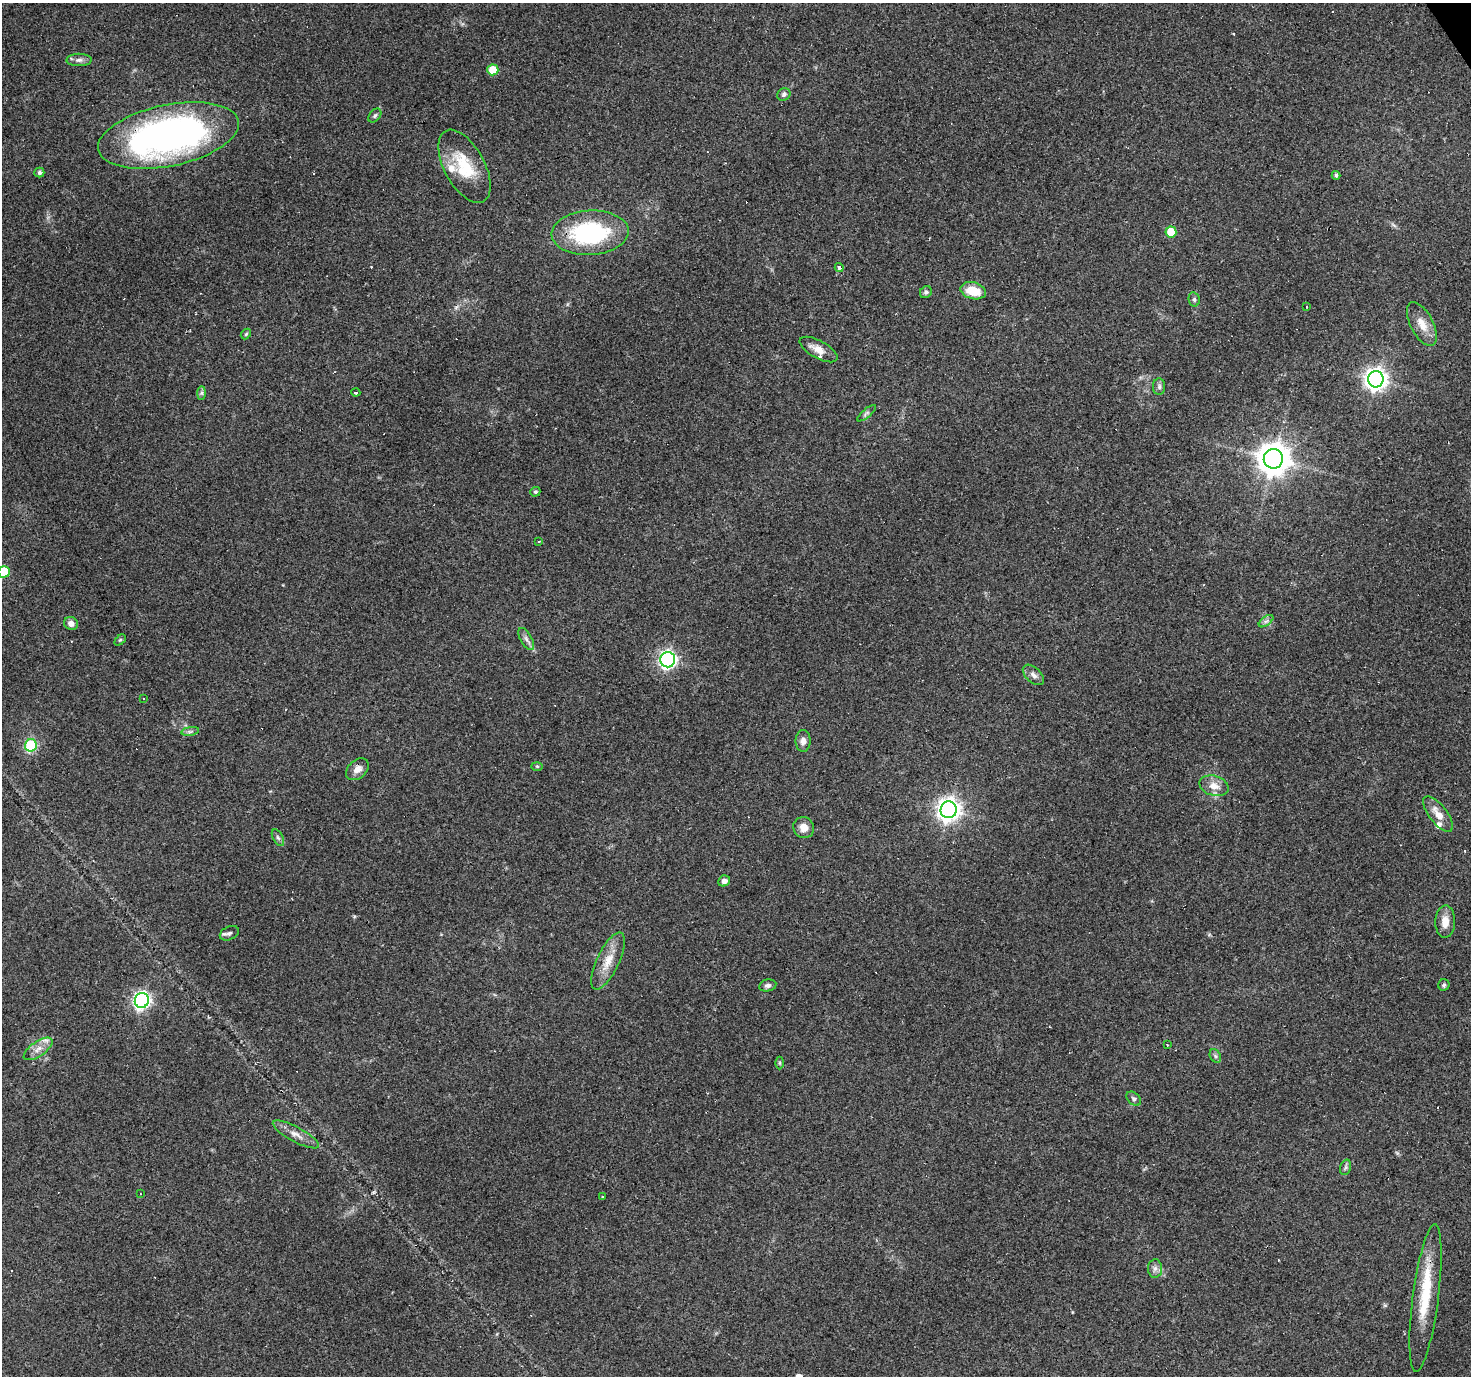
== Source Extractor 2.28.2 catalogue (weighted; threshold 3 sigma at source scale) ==
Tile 10 of 4 x 4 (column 2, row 3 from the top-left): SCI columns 1469-2937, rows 1549-2922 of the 5874 x 5782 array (HDU 1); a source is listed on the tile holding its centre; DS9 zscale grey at full resolution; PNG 1473 x 1378 px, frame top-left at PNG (2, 3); each listed source drawn as its Kron ellipse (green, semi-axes under 4 px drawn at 4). Shown black and unused: <1% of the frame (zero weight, under 3 of 4 exposures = <1% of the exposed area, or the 3 px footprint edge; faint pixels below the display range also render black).
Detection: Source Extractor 2.28.2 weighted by HDU 2 'WHT'; one run over the whole footprint, this tile lists its part. Background 0.256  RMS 0.0082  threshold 0.0369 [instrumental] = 3 sigma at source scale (4.5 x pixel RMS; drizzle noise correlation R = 1.50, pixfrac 1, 0.0396/0.0396 arcsec/px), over >= 5 px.
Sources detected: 88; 22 cosmic-ray / hot-pixel residue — neither listed nor drawn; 4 inside a brighter listed object's ellipse — not listed separately; the other 62 listed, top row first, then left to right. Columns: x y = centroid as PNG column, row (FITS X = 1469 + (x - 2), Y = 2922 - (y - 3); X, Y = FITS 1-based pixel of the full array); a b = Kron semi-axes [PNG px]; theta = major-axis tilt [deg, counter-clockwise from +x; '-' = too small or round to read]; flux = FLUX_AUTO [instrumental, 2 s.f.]
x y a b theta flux
79 60 12 6 0 3.6
493 70 5 5 - 19
784 94 7 6 - 2.3
375 116 8 5 50 1.6
168 135 72 30 12 360
464 166 40 20 -61 36
39 173 5 5 - 2.2
1336 175 4 4 - 1.9
1171 232 5 5 - 20
590 233 38 22 3 97
839 267 4 3 - 3.4
973 291 13 8 -14 19
926 292 6 5 - 1.8
1194 299 7 5 -77 1.8
1307 307 3 2 - 0.68
1422 324 24 11 -63 12
246 334 6 4 47 1.2
819 349 21 9 -29 8.6
1376 379 8 8 - 540
1159 387 8 6 90 2.4
202 393 7 4 89 1.5
356 393 4 3 - 3
867 413 12 4 39 1.8
1273 459 10 9 - 1400
535 492 5 4 - 1.3
539 541 3 2 - 1.2
4 572 5 5 - 31
1266 621 8 4 36 2.3
71 623 7 6 - 4.2
526 639 12 5 -60 3.4
120 640 6 4 44 1
668 660 7 7 - 250
1033 675 12 7 -42 3.9
144 698 3 2 - 1
190 731 9 4 9 2
803 741 11 7 89 4.6
31 745 6 6 - 82
537 766 5 3 - 0.94
357 769 13 9 41 6.4
1214 786 15 10 -18 8.2
949 810 8 8 - 580
1438 814 21 9 -52 9.2
804 828 11 10 - 7.3
278 838 9 5 -62 2
724 881 6 5 - 3.9
1445 922 16 10 88 8.7
229 933 10 6 25 2.6
608 961 31 11 64 15
768 985 9 6 11 2.6
1444 985 6 5 - 1.7
142 1000 7 7 - 260
1167 1045 3 3 - 2.8
38 1049 17 7 35 6.9
1215 1056 7 5 -61 1.9
780 1063 6 4 -90 1.1
1134 1099 8 5 -45 1.9
296 1134 26 7 -28 7.4
1346 1167 8 5 73 1.8
140 1194 2 2 - 0.47
603 1196 3 2 - 0.96
1155 1268 9 7 89 3.5
1425 1298 74 13 83 39
Overlapping masked pixels (flux is a lower limit): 1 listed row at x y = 168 135
Isophote crosses this tile's border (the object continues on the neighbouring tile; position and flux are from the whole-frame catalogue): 1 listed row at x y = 4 572